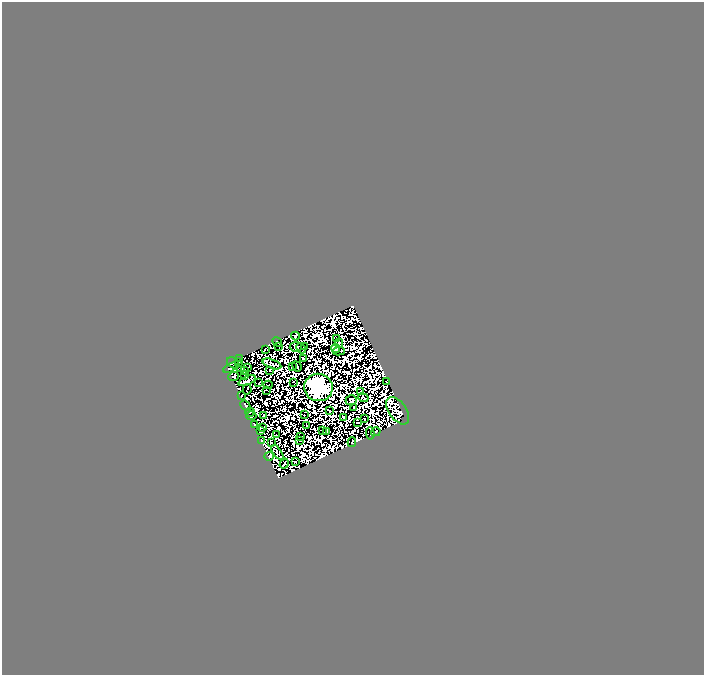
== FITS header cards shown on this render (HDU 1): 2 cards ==
NAXIS1  =                  702
NAXIS2  =                  673

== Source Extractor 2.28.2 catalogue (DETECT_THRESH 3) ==
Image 702 x 673 px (HDU 1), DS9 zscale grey, 1 PNG px = 1 image px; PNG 706 x 677 px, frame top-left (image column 1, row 673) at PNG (2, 2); each listed source drawn as its Kron ellipse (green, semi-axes under 4 px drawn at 4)
Background 0.0208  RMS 6.7e-06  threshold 2.01e-05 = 3 sigma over >= 5 px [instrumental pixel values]
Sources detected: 176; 110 with non-positive FLUX_AUTO (blend fragments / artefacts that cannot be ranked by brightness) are neither listed nor drawn; the other 66 listed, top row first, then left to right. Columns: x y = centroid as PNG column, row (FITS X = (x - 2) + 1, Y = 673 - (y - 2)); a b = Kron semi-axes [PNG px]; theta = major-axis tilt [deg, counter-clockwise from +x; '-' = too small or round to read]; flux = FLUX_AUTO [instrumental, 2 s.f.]
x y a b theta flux
295 336 4 2 - 5.6e-01
337 339 3 2 - 3.5e-01
277 342 5 2 - 8.8e-01
339 343 4 2 - 6.5e-01
279 346 3 2 - 3.3e-01
296 347 6 5 - 2.0e-01
304 347 3 2 - 3.9e-01
301 348 5 2 - 5.3e-01
265 349 3 2 - 3.4e-01
336 349 4 3 - 9.9e-01
339 351 6 2 14 8.7e-01
303 358 4 3 - 1.9e-01
240 359 3 2 - 4.7e-01
233 363 7 5 -39 1.8e+00
239 363 3 2 - 3.2e-01
272 364 10 4 -20 3.5e-01
297 366 5 3 - 7.8e-01
248 367 3 2 - 4.7e-02
292 367 2 2 - 4.9e-01
230 368 7 2 30 7.6e-03
241 368 3 3 - 7.5e-01
245 370 3 2 - 4.8e-01
270 370 2 2 - 7.1e-01
233 376 5 3 - 8.2e-01
245 376 3 3 - 7.0e-01
247 381 9 3 24 2.1e+00
387 381 3 2 - 6.2e-01
293 382 2 2 - 6.8e-01
259 383 3 2 - 2.6e-01
268 385 4 2 - 1.3e-03
318 387 14 13 - 1.3e+03
247 389 5 2 - 2.3e-01
266 390 3 2 - 3.4e-01
361 391 3 2 - 5.0e-02
241 396 3 2 - 6.7e-01
363 398 5 3 - 3.7e-01
351 400 5 5 - 1.2e+00
245 405 5 3 - 1.9e+00
353 407 3 2 - 1.6e-01
329 411 4 2 - 4.5e-01
398 411 15 8 -54 6.3e-01
250 412 5 2 - 8.0e-01
263 415 3 2 - 2.2e-01
304 415 3 2 - 2.0e-01
251 416 5 3 - 1.3e+00
343 417 3 2 - 8.2e-02
364 419 2 2 - 2.8e-01
358 422 3 2 - 5.6e-01
255 424 4 3 - 3.8e-01
306 425 3 2 - 6.9e-01
262 427 3 2 - 6.5e-01
260 431 3 2 - 1.3e+00
322 431 4 2 - 3.7e-01
326 432 2 2 - 4.1e-03
376 432 5 3 - 7.1e-01
370 433 6 2 -87 5.1e-01
277 435 4 2 - 6.4e-01
300 436 2 2 - 5.4e-01
300 440 3 2 - 4.1e-01
261 441 3 2 - 7.9e-01
352 442 5 2 - 1.3e-02
271 443 3 2 - 3.5e-01
277 452 8 3 -55 8.8e-01
269 456 5 3 - 6.8e-01
295 461 4 2 - 7.9e-04
284 464 5 2 - 1.3e-02
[110 non-positive-flux detections neither listed nor drawn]